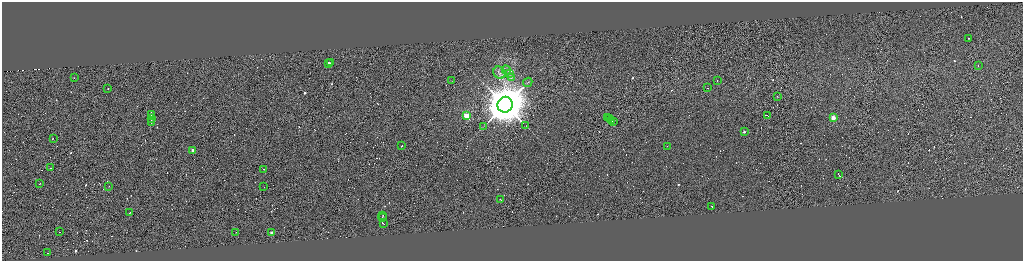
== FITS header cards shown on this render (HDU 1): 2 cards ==
NAXIS1  =                 4083
NAXIS2  =                 1033

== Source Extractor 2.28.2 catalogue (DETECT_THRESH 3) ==
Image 4083 x 1033 px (HDU 1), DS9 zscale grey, zoomed out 1/4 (1 PNG px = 4 x 4 image px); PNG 1025 x 263 px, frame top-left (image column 1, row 1033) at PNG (2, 2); each listed source drawn as its Kron ellipse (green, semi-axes under 4 px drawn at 4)
Background 0.787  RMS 4.2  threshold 12.7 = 3 sigma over >= 5 px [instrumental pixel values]
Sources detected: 452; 402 cannot appear on this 1/4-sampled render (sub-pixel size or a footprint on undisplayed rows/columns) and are neither listed nor drawn; the other 50 listed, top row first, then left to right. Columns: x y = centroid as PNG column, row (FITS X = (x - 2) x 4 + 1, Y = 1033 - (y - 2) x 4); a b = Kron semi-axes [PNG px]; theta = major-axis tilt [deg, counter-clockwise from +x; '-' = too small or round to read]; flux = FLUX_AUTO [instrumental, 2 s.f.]
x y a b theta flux
969 38 2 1 - 3.5e+03
329 63 2 2 - 1.9e+04
331 63 2 2 - 1.8e+03
978 66 2 2 - 2.0e+03
507 70 5 2 - 4.2e+03
500 73 6 5 - 1.1e+04
510 74 3 3 - 3.9e+03
512 77 2 2 - 1.3e+03
74 78 2 1 - 2.6e+03
718 80 2 1 - 1.6e+04
452 81 2 1 - 6.0e+02
528 82 5 1 - 1.5e+03
108 88 2 1 - 3.4e+03
708 88 2 1 - 1.0e+04
778 96 2 1 - 2.1e+04
505 105 8 7 - 1.3e+07
151 115 4 1 - 6.0e+04
768 115 4 1 - 5.5e+04
467 116 2 2 - 1.5e+05
607 117 3 1 - 4.2e+04
833 118 2 2 - 9.7e+04
152 119 4 1 - 4.4e+04
610 119 3 1 - 4.6e+04
612 120 3 1 - 3.7e+04
152 122 3 1 - 5.1e+04
614 122 2 1 - 2.5e+04
526 125 3 1 - 7.3e+02
484 126 2 1 - 6.3e+02
744 132 2 1 - 1.9e+04
53 138 2 1 - 1.6e+04
402 145 2 1 - 2.0e+04
667 146 2 1 - 5.8e+02
193 150 2 1 - 2.5e+04
51 168 2 1 - 2.2e+04
264 169 2 1 - 1.3e+04
839 174 2 1 - 2.4e+04
40 184 2 1 - 1.4e+04
109 186 2 1 - 1.2e+04
264 187 2 1 - 6.3e+02
501 199 2 1 - 2.3e+04
712 207 2 1 - 2.9e+04
130 212 2 1 - 2.1e+04
383 215 4 1 - 6.2e+04
383 216 4 1 - 2.8e+04
382 217 2 1 - 2.0e+04
383 224 2 1 - 1.5e+04
60 232 2 1 - 1.8e+04
236 232 2 1 - 1.2e+04
272 232 2 1 - 2.5e+04
48 253 2 1 - 2.6e+04
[402 sub-pixel or undisplayed-footprint detections neither listed nor drawn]